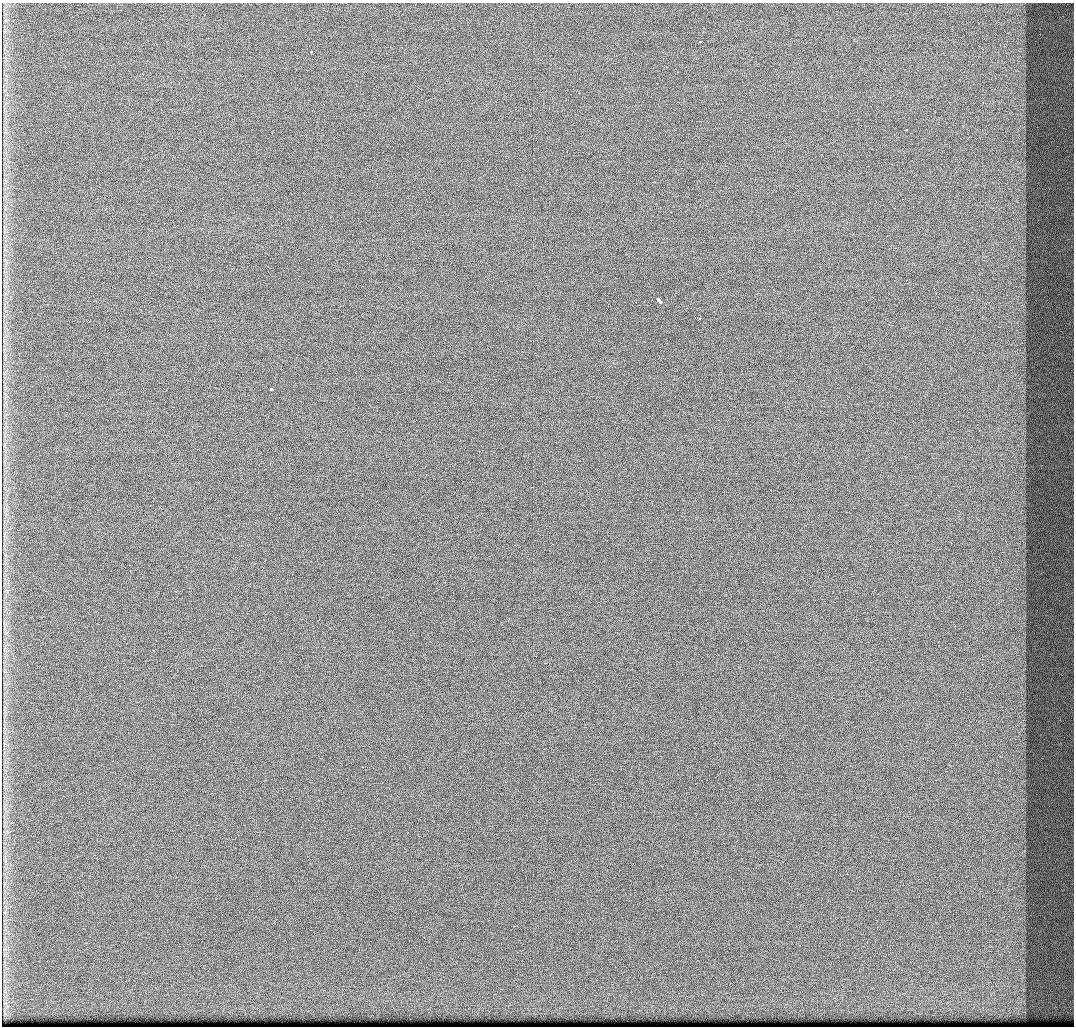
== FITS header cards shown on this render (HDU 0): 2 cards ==
NAXIS1  =                 1072 / Axis length
NAXIS2  =                 1024 / Axis length

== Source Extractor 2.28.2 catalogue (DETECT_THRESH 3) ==
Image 1072 x 1024 px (HDU 0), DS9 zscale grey, 1 PNG px = 1 image px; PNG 1076 x 1028 px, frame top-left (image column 1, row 1024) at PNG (2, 3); no overlay
Background 429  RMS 4.9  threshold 14.8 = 3 sigma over >= 5 px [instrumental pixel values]
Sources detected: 7; all 7 listed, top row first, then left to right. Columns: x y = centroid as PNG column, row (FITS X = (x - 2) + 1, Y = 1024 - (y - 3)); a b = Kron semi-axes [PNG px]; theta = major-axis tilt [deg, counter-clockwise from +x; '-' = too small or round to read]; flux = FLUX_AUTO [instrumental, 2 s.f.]
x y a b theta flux
699 41 3 3 - 1100
311 52 3 3 - 1100
906 130 3 2 - 1300
659 301 5 3 - 12000
699 318 3 2 - 1000
271 389 3 3 - 6100
362 767 2 2 - 1000